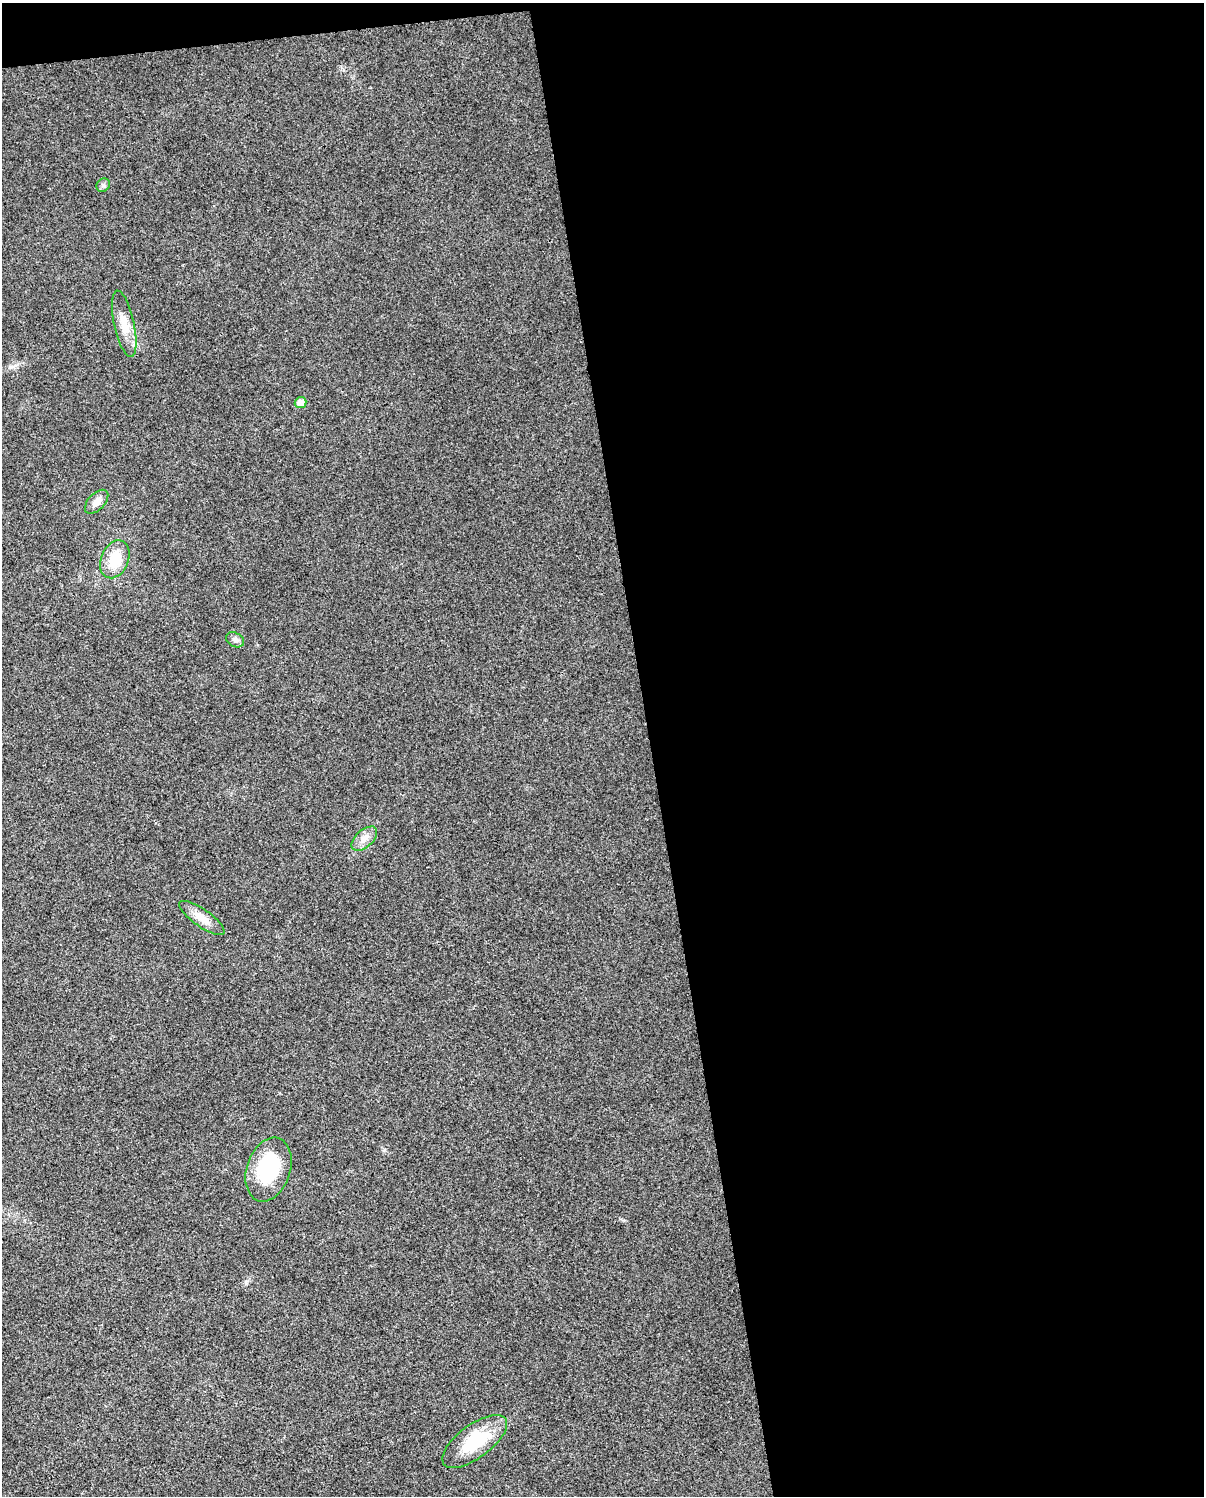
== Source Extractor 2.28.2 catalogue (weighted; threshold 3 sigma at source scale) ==
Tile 4 of 4 x 3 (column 4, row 1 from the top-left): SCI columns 3605-4806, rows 3059-4552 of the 4806 x 4576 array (HDU 1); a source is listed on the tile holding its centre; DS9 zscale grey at full resolution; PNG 1206 x 1498 px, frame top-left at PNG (2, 3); each listed source drawn as its Kron ellipse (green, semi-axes under 4 px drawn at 4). Shown black and unused: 47% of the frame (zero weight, under 3 of 4 exposures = <1% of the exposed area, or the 3 px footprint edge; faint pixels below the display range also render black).
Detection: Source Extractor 2.28.2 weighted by HDU 2 'WHT'; one run over the whole footprint, this tile lists its part. Background 0.0315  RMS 0.0041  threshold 0.0183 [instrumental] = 3 sigma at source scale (4.5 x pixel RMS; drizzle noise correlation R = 1.50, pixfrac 1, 0.0396/0.0396 arcsec/px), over >= 5 px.
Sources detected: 10; all 10 listed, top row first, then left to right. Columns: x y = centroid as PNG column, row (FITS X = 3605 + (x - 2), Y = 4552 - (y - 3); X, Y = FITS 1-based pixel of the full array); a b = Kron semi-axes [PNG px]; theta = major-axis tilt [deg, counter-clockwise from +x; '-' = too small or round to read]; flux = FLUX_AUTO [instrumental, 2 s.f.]
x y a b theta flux
103 185 7 6 - 0.94
124 324 34 10 -78 6.8
301 403 6 5 - 4.4
97 502 14 8 46 3.3
115 559 20 13 67 10
235 640 10 7 -29 1.4
364 839 15 8 42 3.2
202 918 27 8 -35 5.3
269 1169 33 21 71 28
475 1441 38 16 36 20
Unlisted compact peaks at least as high as the median listed source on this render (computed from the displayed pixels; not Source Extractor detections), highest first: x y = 384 1150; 246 1282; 623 1220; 10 367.